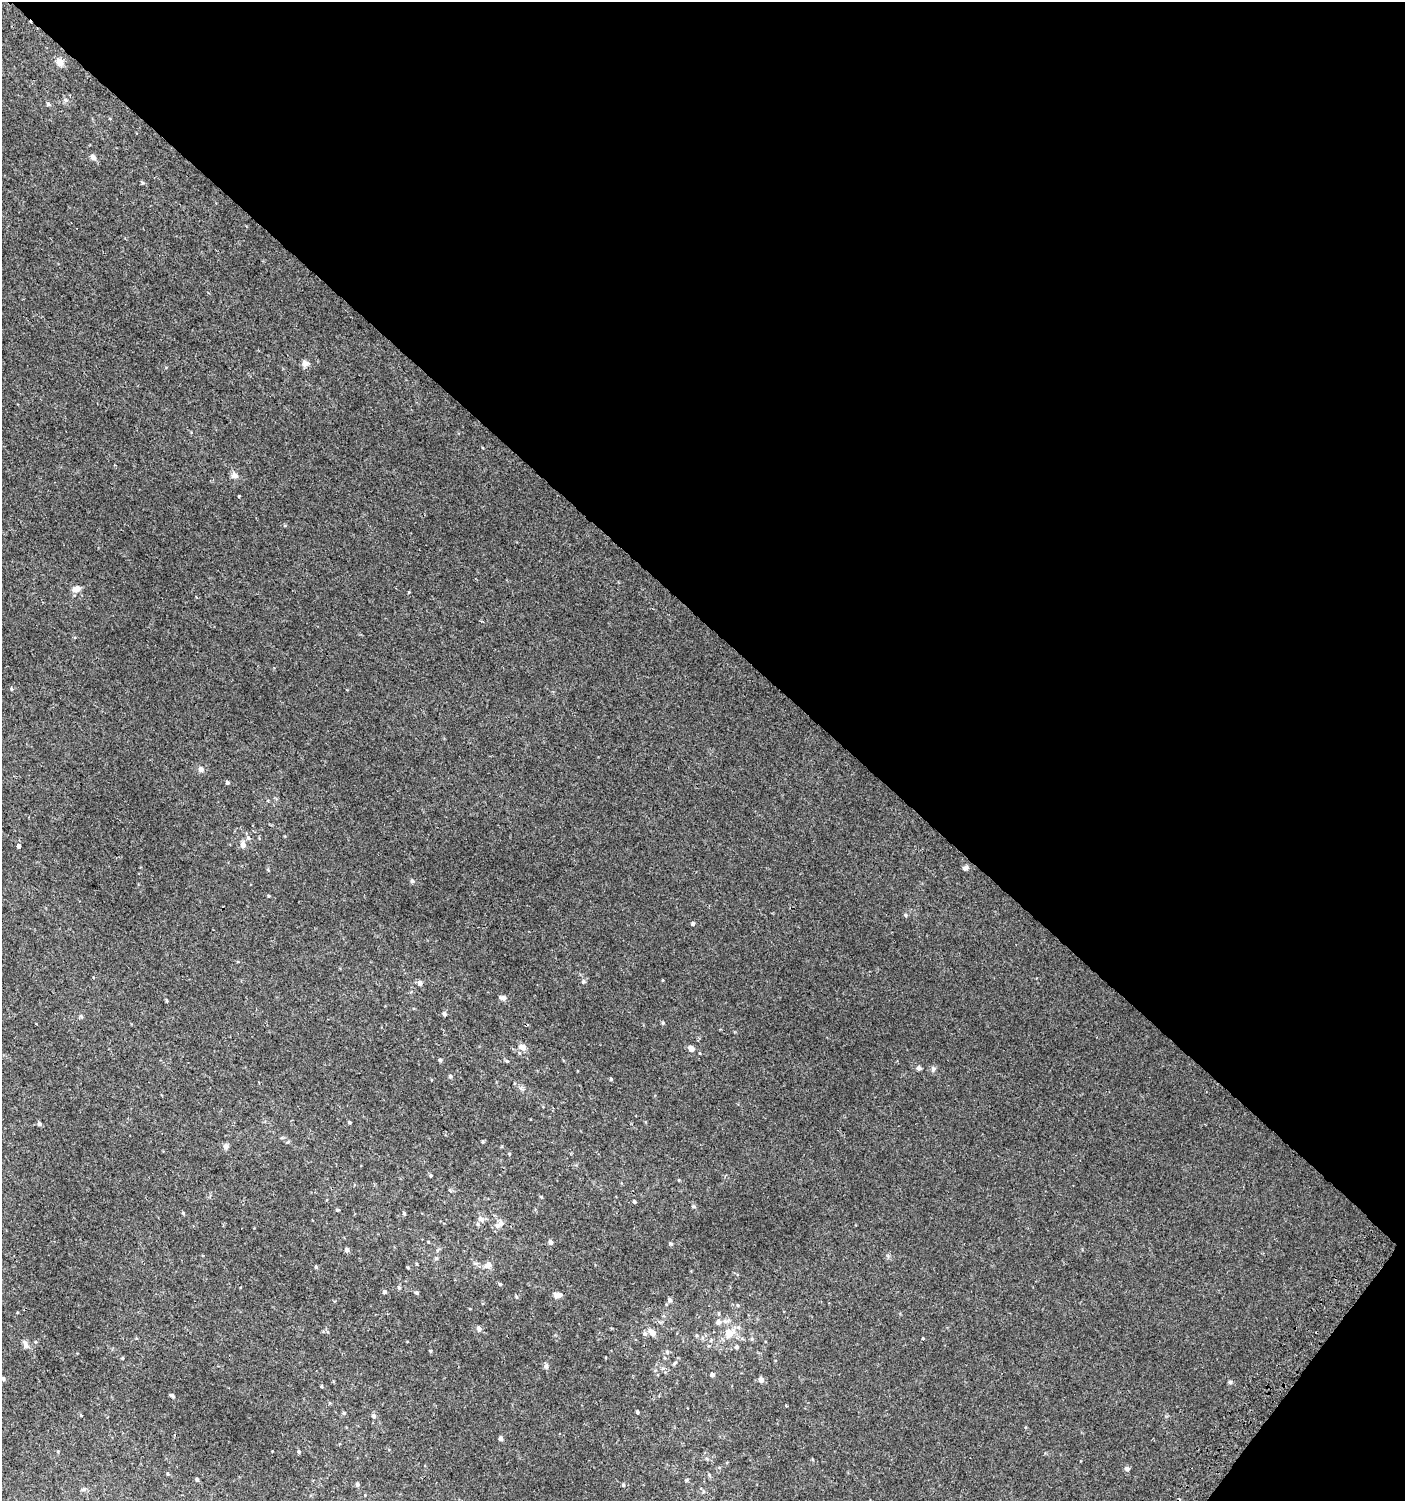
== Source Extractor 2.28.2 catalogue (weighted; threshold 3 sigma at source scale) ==
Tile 8 of 4 x 4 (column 4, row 2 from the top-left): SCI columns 4410-5812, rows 3027-4525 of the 6080 x 6049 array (HDU 1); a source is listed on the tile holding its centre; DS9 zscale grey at full resolution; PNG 1407 x 1503 px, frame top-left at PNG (2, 2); no overlay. Shown black and unused: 43% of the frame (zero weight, under 2 of 3 exposures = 2% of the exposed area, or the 3 px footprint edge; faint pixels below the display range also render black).
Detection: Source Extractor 2.28.2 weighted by HDU 2 'WHT'; one run over the whole footprint, this tile lists its part. Background 0.00377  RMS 0.0027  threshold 0.0123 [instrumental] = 3 sigma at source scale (4.5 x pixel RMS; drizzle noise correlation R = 1.50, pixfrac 1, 0.0396/0.0396 arcsec/px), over >= 5 px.
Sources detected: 101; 1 cosmic-ray / hot-pixel residue — not listed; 3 inside a brighter listed object's ellipse — not listed separately; the other 97 listed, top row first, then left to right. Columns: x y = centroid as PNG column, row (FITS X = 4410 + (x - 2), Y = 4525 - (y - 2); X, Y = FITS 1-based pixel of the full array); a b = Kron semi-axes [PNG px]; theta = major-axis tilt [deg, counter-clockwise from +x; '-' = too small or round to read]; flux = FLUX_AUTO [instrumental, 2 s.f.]
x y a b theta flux
60 62 10 8 -61 1.8
66 100 6 6 - 0.51
48 104 4 4 - 0.45
93 157 8 6 -47 0.88
305 363 10 8 -12 1
234 475 9 7 -26 1.1
239 496 3 3 - 0.37
76 589 10 7 18 1.7
409 592 4 3 - 0.19
11 689 5 3 - 0.26
201 769 8 7 - 0.92
227 783 4 4 - 0.49
248 838 7 4 -45 0.45
243 845 7 5 -89 1.4
19 846 3 3 - 8.1
965 868 7 5 44 0.64
412 881 6 4 -74 0.47
268 896 4 3 - 0.26
905 915 5 4 - 0.39
693 924 4 4 - 0.41
583 981 6 5 - 0.48
420 983 6 5 - 0.87
502 998 10 6 -16 0.86
166 1001 6 3 -81 0.26
444 1013 6 5 - 0.48
663 1023 5 4 - 0.29
522 1047 10 8 -23 1.5
691 1049 7 6 - 1.4
440 1060 4 4 - 0.47
507 1061 5 4 - 0.34
919 1068 5 4 - 0.88
933 1069 8 5 -88 0.69
450 1076 5 4 - 0.46
611 1079 4 4 - 0.36
349 1122 4 4 - 0.32
39 1124 5 4 - 0.61
483 1141 4 4 - 0.29
288 1142 5 5 - 0.35
226 1147 6 6 - 0.98
430 1175 4 4 - 0.29
541 1197 4 4 - 0.25
634 1202 4 3 - 0.33
693 1206 6 4 -31 0.33
337 1210 5 4 - 0.32
183 1213 6 4 -46 0.28
404 1214 5 4 - 0.33
481 1219 9 8 - 1
501 1223 9 7 -76 1.1
428 1242 3 3 - 0.18
550 1242 5 5 - 0.8
670 1243 5 4 - 0.32
346 1250 6 5 - 0.79
436 1258 6 3 -71 0.3
488 1265 6 6 - 1.7
315 1266 5 3 - 0.29
408 1268 4 2 - 0.26
500 1284 4 4 - 0.3
399 1287 5 4 - 0.36
384 1292 4 4 - 0.6
417 1293 5 4 - 0.37
558 1295 9 5 -1 1.3
670 1300 7 6 - 0.62
737 1305 5 3 - 0.26
718 1322 7 7 - 1.1
479 1329 7 6 - 0.71
652 1332 9 6 -42 2
645 1333 6 6 - 0.58
729 1333 10 8 38 3.7
696 1335 5 3 - 0.29
923 1338 3 3 - 0.59
752 1339 6 4 -73 0.34
25 1344 11 5 -68 0.91
736 1347 5 5 - 0.58
430 1351 4 4 - 0.27
667 1352 5 5 - 0.4
665 1358 4 4 - 0.27
674 1363 6 4 54 0.35
546 1366 8 6 89 0.61
712 1375 4 4 - 0.86
3 1379 4 3 - 0.36
761 1379 7 6 - 1.1
1230 1382 6 5 - 0.38
172 1396 7 4 -31 0.47
637 1412 4 3 - 0.43
344 1413 5 4 - 0.34
81 1415 4 3 - 0.23
374 1416 6 5 - 0.69
501 1438 5 4 - 0.95
299 1452 6 4 -71 0.29
1127 1469 7 5 -10 0.55
168 1474 5 4 - 0.3
709 1475 6 3 -71 0.32
197 1480 5 4 - 0.39
686 1480 6 4 88 0.3
357 1484 5 4 - 0.62
623 1485 4 4 - 0.32
83 1489 7 5 20 0.47